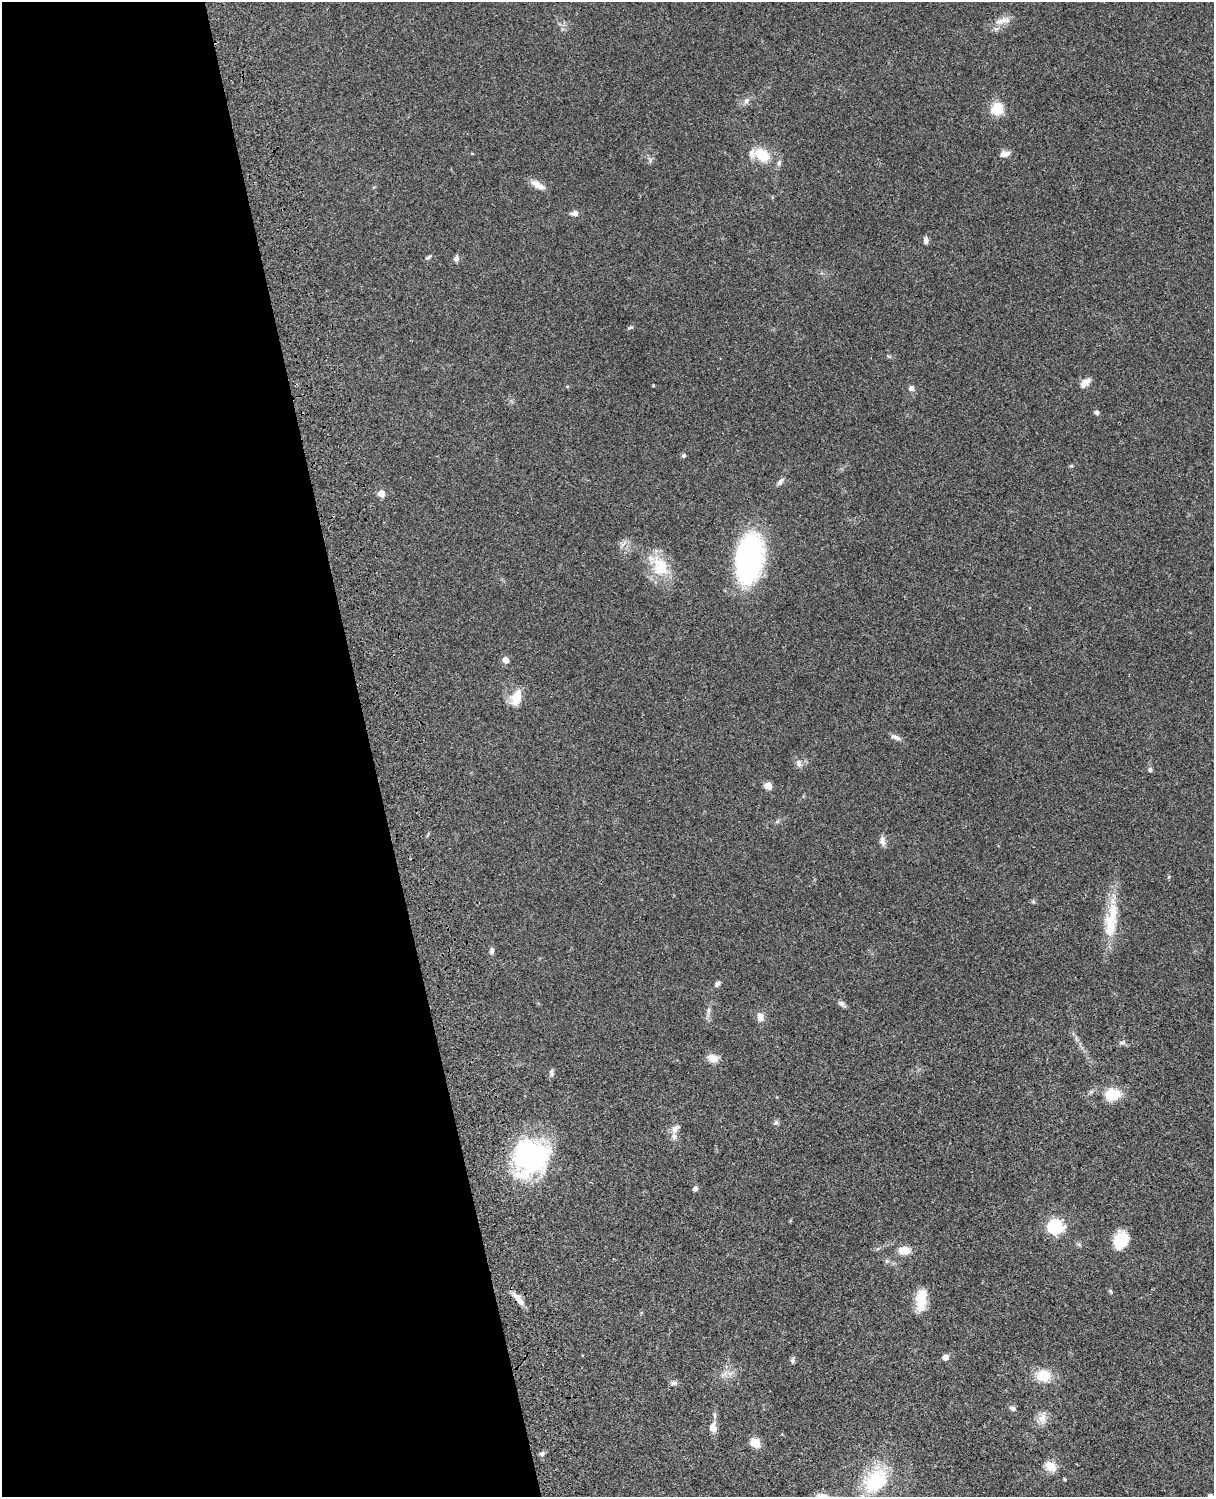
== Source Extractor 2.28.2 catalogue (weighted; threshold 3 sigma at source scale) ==
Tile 5 of 4 x 3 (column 1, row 2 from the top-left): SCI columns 121-1332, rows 1773-3267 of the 5086 x 4927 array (HDU 1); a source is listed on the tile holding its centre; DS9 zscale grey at full resolution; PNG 1216 x 1499 px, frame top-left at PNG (2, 2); no overlay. Shown black and unused: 31% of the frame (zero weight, under 3 of 4 exposures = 6% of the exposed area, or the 3 px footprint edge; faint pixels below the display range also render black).
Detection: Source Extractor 2.28.2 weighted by HDU 2 'WHT'; one run over the whole footprint, this tile lists its part. Background 0.0778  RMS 0.0059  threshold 0.0264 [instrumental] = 3 sigma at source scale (4.5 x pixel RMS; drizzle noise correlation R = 1.50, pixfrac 1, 0.05/0.05 arcsec/px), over >= 5 px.
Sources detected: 68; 4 inside a brighter listed object's ellipse — not listed separately; the other 64 listed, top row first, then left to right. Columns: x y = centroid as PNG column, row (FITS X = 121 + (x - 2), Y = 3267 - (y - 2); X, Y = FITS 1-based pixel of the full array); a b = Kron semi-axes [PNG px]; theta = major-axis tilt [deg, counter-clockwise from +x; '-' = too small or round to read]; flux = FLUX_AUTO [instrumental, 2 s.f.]
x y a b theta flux
1003 21 22 8 10 5
746 101 9 7 47 2.1
997 109 14 12 60 12
1004 154 9 6 12 4.6
762 155 16 12 -37 14
650 161 7 5 80 1.2
779 163 6 6 - 1.1
538 185 20 8 -31 4.7
575 213 8 6 11 2.6
926 240 8 5 -85 2
428 257 9 4 27 0.97
456 258 7 6 - 1.9
630 327 7 3 10 0.79
1085 382 12 7 44 4.1
653 385 3 3 - 0.5
911 388 6 6 - 2.4
1097 412 6 5 - 1.2
684 456 6 5 - 0.95
1071 466 6 3 18 0.64
780 482 12 5 53 1.7
381 493 6 5 - 6.4
750 557 39 21 81 150
660 567 30 22 -68 19
505 660 5 5 - 5.4
517 697 19 11 70 9.8
896 737 15 5 -21 2.2
799 763 10 8 -77 2.5
1150 770 7 5 80 1.1
768 786 7 7 - 4.2
882 841 12 7 -88 2.7
1033 901 6 4 -46 0.76
1113 911 24 13 -88 12
492 951 8 6 87 1.7
717 984 9 5 52 1.7
841 1004 10 6 -30 1.9
709 1010 10 4 90 1.7
760 1017 10 8 -83 4.2
1122 1043 8 6 0 1.3
713 1058 13 9 -21 5.1
551 1072 10 5 87 1.6
1113 1094 20 15 6 11
776 1122 8 6 57 1.3
675 1129 13 7 50 3.3
530 1157 41 39 65 81
695 1189 6 5 - 1.7
1055 1227 7 6 - 93
1121 1240 17 12 74 16
904 1251 13 9 2 6.6
1110 1291 6 3 -70 0.67
519 1300 21 6 -52 4.8
921 1300 22 10 84 14
945 1357 6 5 - 3.3
792 1360 7 5 89 1.1
1043 1376 14 12 -4 13
674 1383 8 6 -2 1.7
1012 1408 8 6 -31 1.5
1042 1418 13 11 38 4.7
713 1427 13 10 -80 4.4
755 1443 10 9 - 7.2
542 1454 6 6 - 1.3
1050 1467 13 9 -38 7.5
1065 1479 4 3 - 0.6
875 1481 33 23 47 33
1211 1496 6 4 -35 1.7
Overlapping masked pixels (flux is a lower limit): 1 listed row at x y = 519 1300
Isophote crosses this tile's border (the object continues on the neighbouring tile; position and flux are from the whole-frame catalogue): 1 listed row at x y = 1211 1496